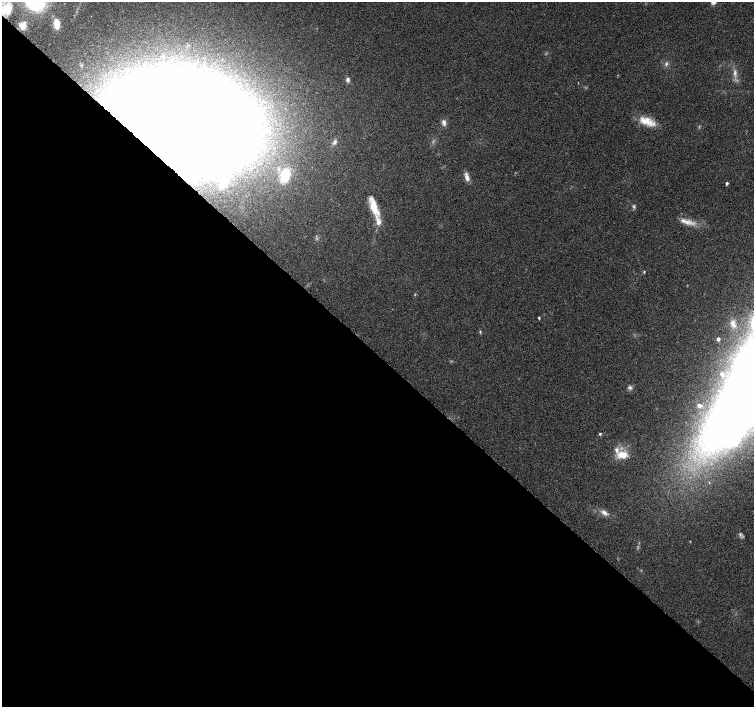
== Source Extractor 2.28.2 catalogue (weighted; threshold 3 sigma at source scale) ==
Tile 14 of 4 x 4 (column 2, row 4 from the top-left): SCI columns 1552-3054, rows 262-1671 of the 6097 x 6093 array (HDU 1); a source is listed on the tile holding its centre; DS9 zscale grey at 2 x 2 block average (1 PNG px = mean of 2 x 2 image px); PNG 756 x 709 px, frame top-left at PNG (2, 2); no overlay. Shown black and unused: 50% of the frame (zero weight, under 5 of 9 exposures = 3% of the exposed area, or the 3 px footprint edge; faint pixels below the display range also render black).
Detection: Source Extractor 2.28.2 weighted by HDU 2 'WHT'; one run over the whole footprint, this tile lists its part. Background 0.0304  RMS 0.0022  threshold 0.00916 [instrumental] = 3 sigma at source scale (4.09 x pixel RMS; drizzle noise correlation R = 1.36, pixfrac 0.8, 0.0396/0.0396 arcsec/px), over >= 5 px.
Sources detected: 34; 3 too faint to see at this stretch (2 x 2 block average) — not listed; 3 inside a brighter listed object's ellipse — not listed separately; the other 28 listed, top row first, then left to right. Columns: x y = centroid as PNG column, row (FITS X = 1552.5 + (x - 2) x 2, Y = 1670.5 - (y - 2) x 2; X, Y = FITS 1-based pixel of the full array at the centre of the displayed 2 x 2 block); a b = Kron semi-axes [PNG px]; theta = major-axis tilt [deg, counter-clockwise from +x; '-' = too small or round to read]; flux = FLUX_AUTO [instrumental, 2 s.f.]
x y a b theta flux
5 8 20 18 -10 15
57 23 8 5 -89 6
23 26 8 7 - 3.7
666 64 6 4 65 1
348 80 6 4 -87 1.3
183 121 59 35 -14 2700
647 121 24 9 -21 8.4
444 122 8 5 -76 1.9
334 142 7 4 61 1.4
285 175 15 10 77 15
467 178 11 6 -69 2.6
224 182 9 7 32 3.2
727 183 3 2 - 0.95
374 207 27 8 -70 9.6
687 222 11 7 -1 4.1
644 272 3 3 - 0.47
539 318 3 2 - 0.61
733 324 12 7 -71 3.4
480 331 4 3 - 0.47
718 339 3 3 - 1.2
722 374 3 2 - 0.65
630 387 6 4 -16 1.2
699 406 5 5 - 1.4
600 434 3 3 - 0.62
622 455 14 9 -1 7.5
604 513 10 5 -32 2.5
740 534 7 3 -66 1.1
690 541 3 2 - 0.22
Overlapping masked pixels (flux is a lower limit): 2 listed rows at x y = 5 8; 183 121
Isophote crosses this tile's border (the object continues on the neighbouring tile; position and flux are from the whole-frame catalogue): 2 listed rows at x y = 5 8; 183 121
Diffuse or blended objects may show on this block-average render without a row.